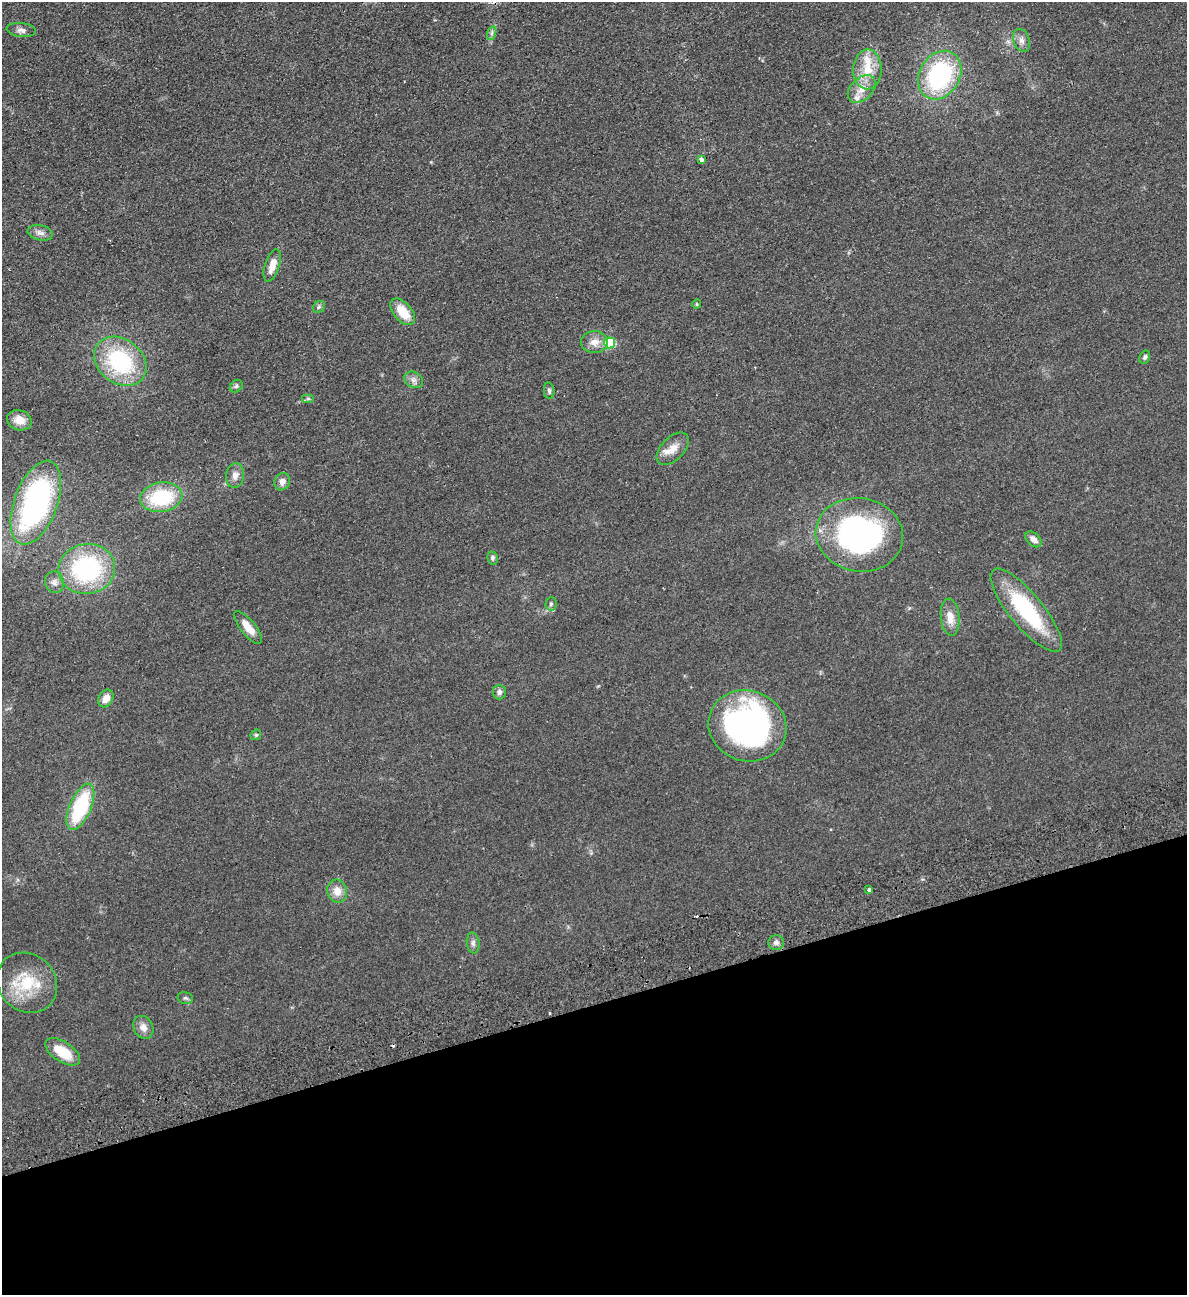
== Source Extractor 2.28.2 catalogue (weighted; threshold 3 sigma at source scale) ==
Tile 14 of 4 x 4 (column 2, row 4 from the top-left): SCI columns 1471-2655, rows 57-1349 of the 5189 x 5283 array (HDU 1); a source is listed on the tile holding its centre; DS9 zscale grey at full resolution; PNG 1189 x 1297 px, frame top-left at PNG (2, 2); each listed source drawn as its Kron ellipse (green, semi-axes under 4 px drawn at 4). Shown black and unused: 22% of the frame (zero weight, under 2 of 3 exposures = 3% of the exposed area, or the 3 px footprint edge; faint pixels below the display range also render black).
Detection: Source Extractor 2.28.2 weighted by HDU 2 'WHT'; one run over the whole footprint, this tile lists its part. Background 0.0822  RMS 0.0093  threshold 0.0419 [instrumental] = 3 sigma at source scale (4.5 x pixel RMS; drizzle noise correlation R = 1.50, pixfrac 1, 0.05/0.05 arcsec/px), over >= 5 px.
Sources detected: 53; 3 cosmic-ray / hot-pixel residue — neither listed nor drawn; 2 inside a brighter listed object's ellipse — not listed separately; the other 48 listed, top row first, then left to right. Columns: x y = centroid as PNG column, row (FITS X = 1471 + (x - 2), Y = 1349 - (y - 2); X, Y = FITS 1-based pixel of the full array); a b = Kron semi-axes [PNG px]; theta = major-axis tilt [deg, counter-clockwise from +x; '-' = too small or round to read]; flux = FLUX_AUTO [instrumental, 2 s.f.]
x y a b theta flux
21 30 15 7 -6 4.2
492 33 7 4 71 2
1022 40 12 8 -72 4.9
867 69 20 14 89 20
940 75 26 20 59 110
862 89 16 11 45 12
701 160 4 3 - 8.9
40 233 13 7 -12 4.5
272 266 17 7 72 11
697 304 5 4 - 1
319 307 6 5 - 1.8
403 312 16 9 -49 18
594 342 13 11 1 8.5
610 343 5 5 - 45
1145 357 7 5 61 1.9
120 361 28 22 -38 88
414 380 10 7 -31 3.9
236 386 7 5 45 1.8
549 391 8 5 -82 2.2
308 399 6 4 0 1.4
19 420 12 10 -21 11
673 449 20 11 45 11
235 475 12 9 84 5.9
282 482 9 7 61 5
161 497 21 14 9 58
36 503 44 21 70 200
859 535 44 36 -9 220
1033 539 9 6 -43 5
492 558 6 5 - 2
87 569 28 25 9 110
54 582 11 9 -71 4.6
551 604 7 5 87 1.8
1026 610 52 17 -51 81
950 617 18 9 -85 10
248 627 20 7 -51 11
499 692 7 6 - 3.4
106 698 9 7 62 8.5
747 726 39 35 -18 240
256 735 6 5 - 1.3
80 807 24 11 67 71
869 890 3 3 - 3
337 891 11 10 - 9
776 942 8 7 - 3.1
473 943 10 6 -84 3
27 983 32 28 -46 40
185 998 8 5 -15 2
143 1027 12 9 -63 6.6
63 1052 20 10 -33 23